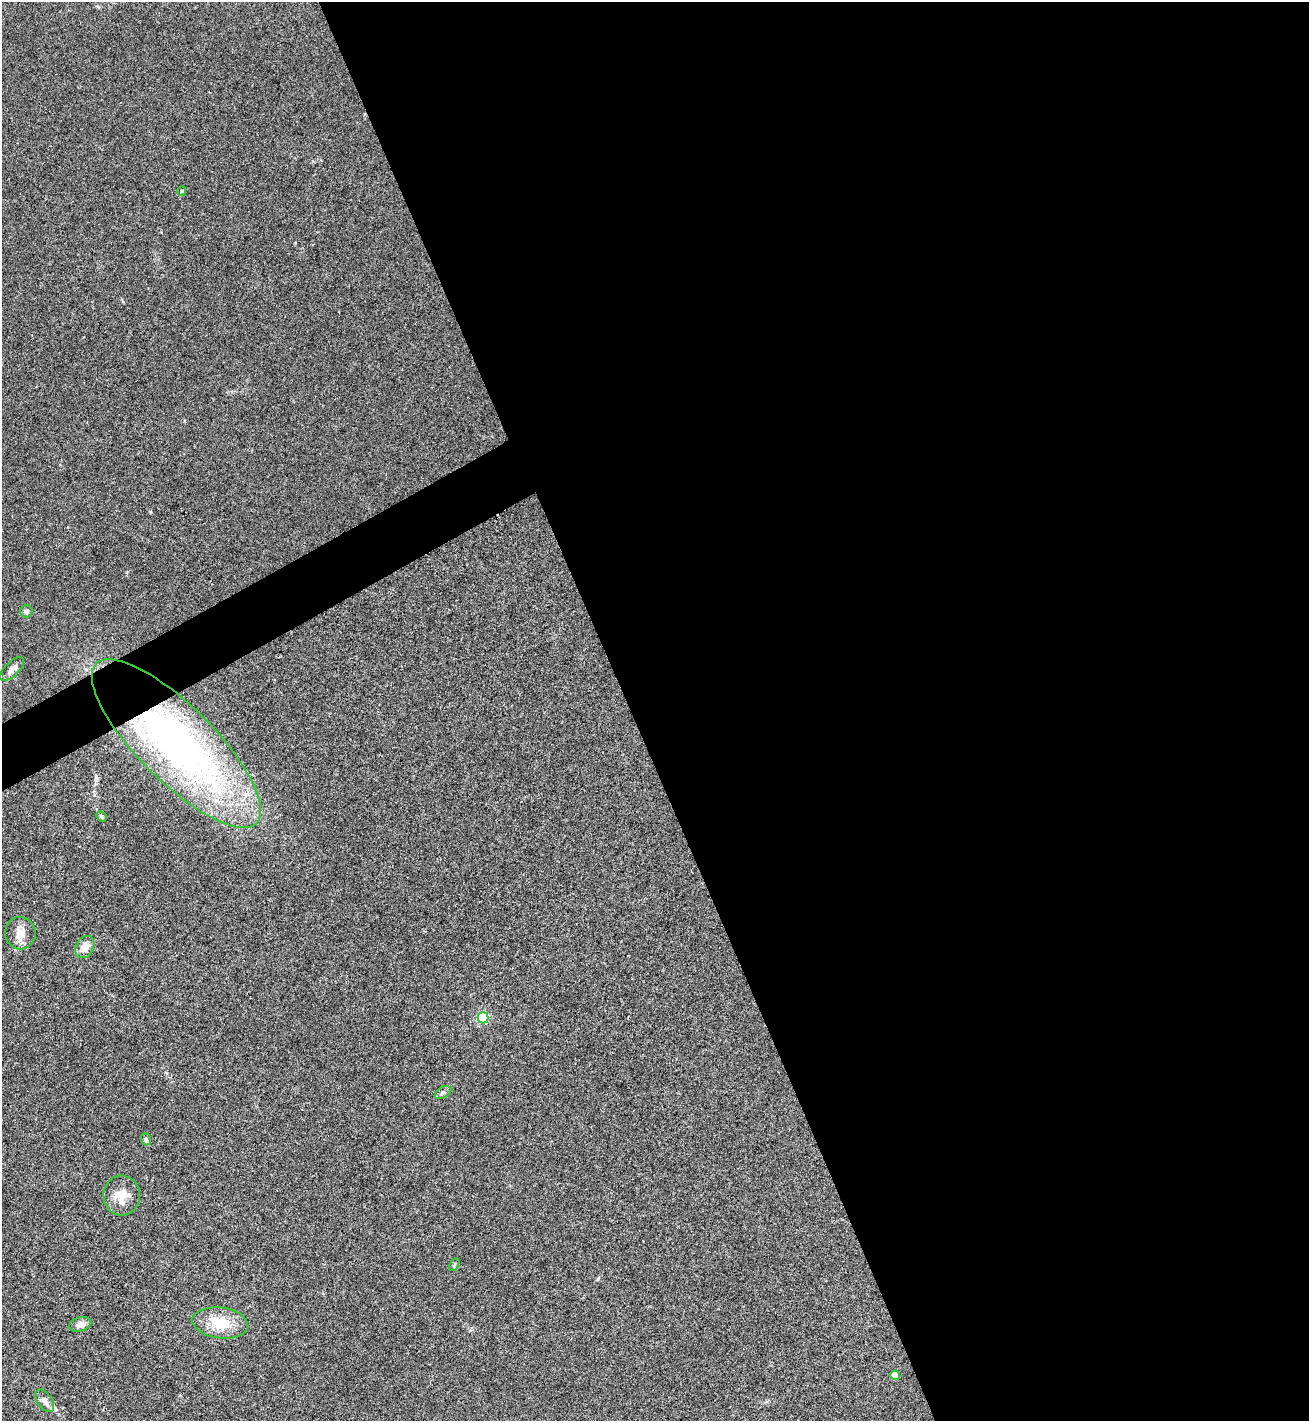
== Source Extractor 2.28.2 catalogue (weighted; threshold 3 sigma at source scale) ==
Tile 8 of 4 x 4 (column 4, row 2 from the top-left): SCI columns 4077-5383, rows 2843-4261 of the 5671 x 5681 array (HDU 1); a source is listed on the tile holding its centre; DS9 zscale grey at full resolution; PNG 1311 x 1423 px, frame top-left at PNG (2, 2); each listed source drawn as its Kron ellipse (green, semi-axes under 4 px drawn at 4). Shown black and unused: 54% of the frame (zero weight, under 3 of 4 exposures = <1% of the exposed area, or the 3 px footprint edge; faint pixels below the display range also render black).
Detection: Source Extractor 2.28.2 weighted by HDU 2 'WHT'; one run over the whole footprint, this tile lists its part. Background 0.0189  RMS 0.005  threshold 0.0226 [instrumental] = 3 sigma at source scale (4.5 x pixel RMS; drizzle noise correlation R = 1.50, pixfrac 1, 0.05/0.05 arcsec/px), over >= 5 px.
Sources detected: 17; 1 inside a brighter listed object's ellipse — not listed separately; the other 16 listed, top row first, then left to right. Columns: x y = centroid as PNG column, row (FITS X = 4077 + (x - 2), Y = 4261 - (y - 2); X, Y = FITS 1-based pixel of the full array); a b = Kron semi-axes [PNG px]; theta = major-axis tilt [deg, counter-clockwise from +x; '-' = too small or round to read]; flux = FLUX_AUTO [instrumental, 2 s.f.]
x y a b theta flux
182 191 5 4 - 0.5
26 611 6 6 - 1.8
12 669 15 7 45 3.1
176 743 113 38 -45 250
101 816 6 4 -45 0.69
20 933 16 15 - 5.7
85 947 12 8 60 4.6
483 1018 5 5 - 52
443 1093 9 5 29 1.2
146 1139 6 5 - 1.6
122 1196 20 18 -86 8.3
454 1265 7 4 60 0.71
220 1323 28 15 -7 14
80 1324 11 7 15 3.1
895 1375 4 4 - 8.1
45 1401 13 7 -54 2.7
Overlapping masked pixels (flux is a lower limit): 1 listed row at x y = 176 743